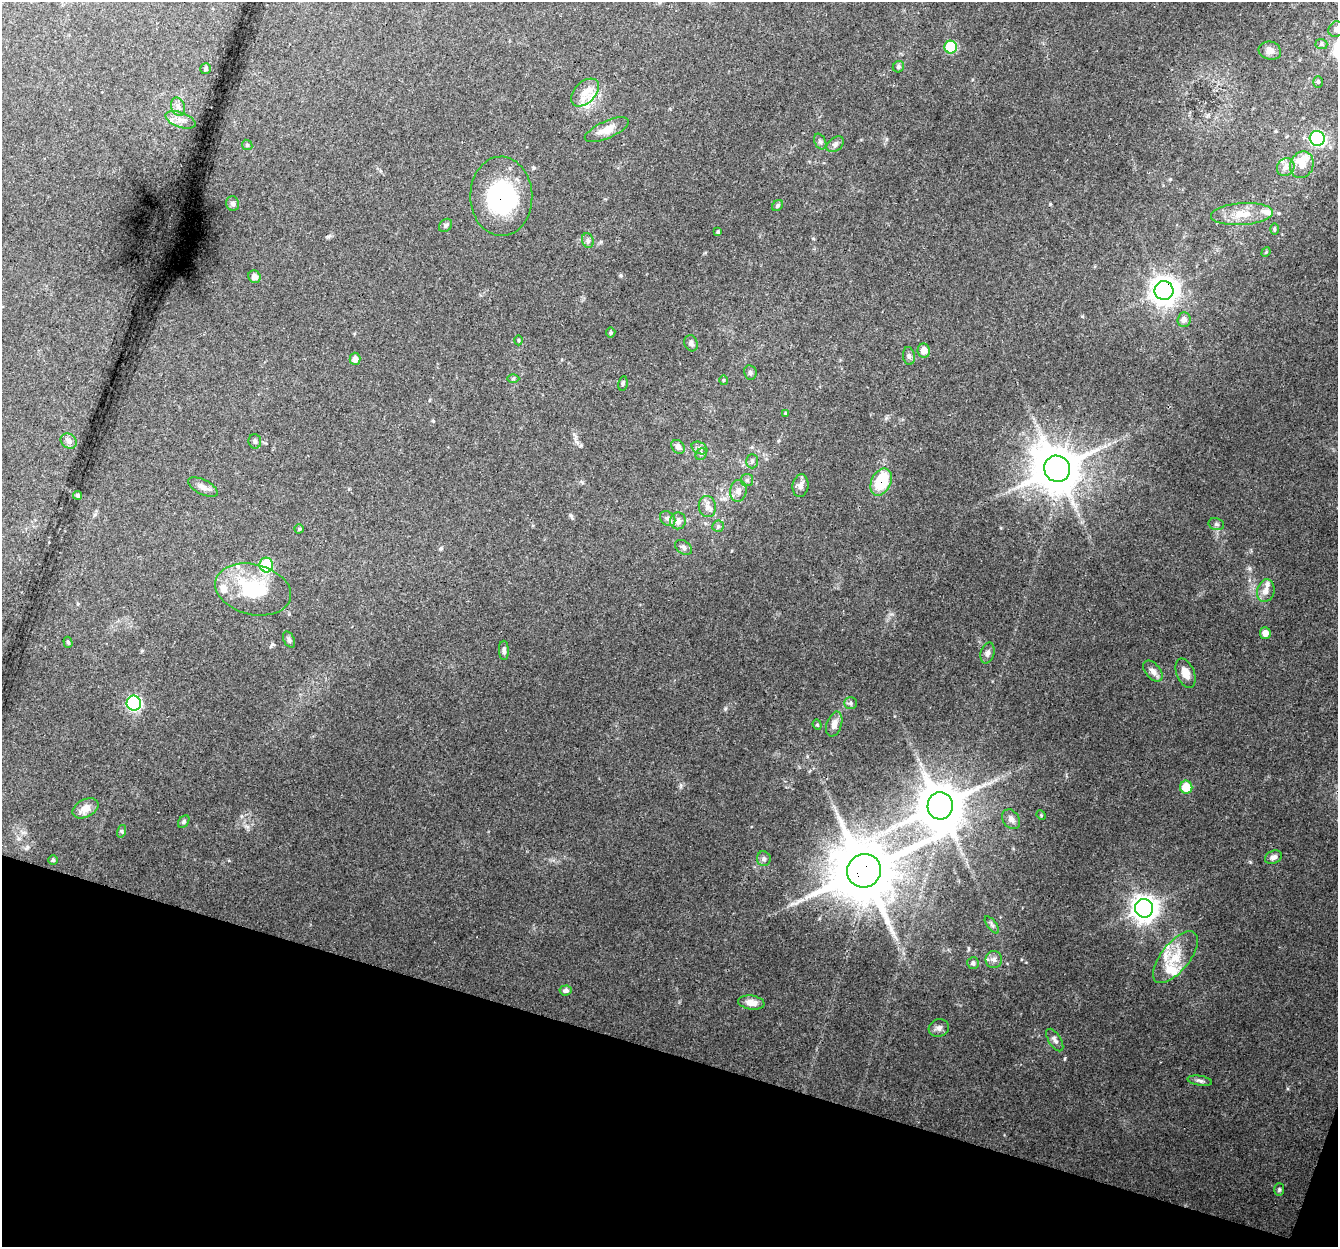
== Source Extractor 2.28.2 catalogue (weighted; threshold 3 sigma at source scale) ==
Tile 15 of 4 x 4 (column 3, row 4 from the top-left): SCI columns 2695-4030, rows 276-1520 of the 5398 x 5589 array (HDU 1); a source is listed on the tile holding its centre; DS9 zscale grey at full resolution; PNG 1340 x 1249 px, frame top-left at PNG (2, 2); each listed source drawn as its Kron ellipse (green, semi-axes under 4 px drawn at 4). Shown black and unused: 16% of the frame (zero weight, under 3 of 4 exposures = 6% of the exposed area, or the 3 px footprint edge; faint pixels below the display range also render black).
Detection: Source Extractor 2.28.2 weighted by HDU 2 'WHT'; one run over the whole footprint, this tile lists its part. Background 0.0749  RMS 0.0052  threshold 0.0232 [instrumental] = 3 sigma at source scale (4.5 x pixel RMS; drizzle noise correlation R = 1.50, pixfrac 1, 0.0396/0.0396 arcsec/px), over >= 5 px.
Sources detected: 106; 1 inside a brighter object's white glare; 1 long thin detection or spike segment (spike, bleed or trail) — neither listed nor drawn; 8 inside a brighter listed object's ellipse — not listed separately; the other 96 listed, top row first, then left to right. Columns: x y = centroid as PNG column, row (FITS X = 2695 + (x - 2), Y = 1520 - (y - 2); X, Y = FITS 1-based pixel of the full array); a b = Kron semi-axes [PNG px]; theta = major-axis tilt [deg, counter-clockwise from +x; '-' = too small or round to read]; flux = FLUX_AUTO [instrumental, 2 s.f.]
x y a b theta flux
1336 29 8 7 - 1.9
1321 44 6 5 - 0.97
951 47 6 6 - 29
1270 51 11 9 -17 3
898 67 6 5 - 1.1
206 69 6 5 - 1.2
1318 82 6 5 - 0.84
585 92 17 10 45 6.9
178 107 9 6 -75 2
181 120 16 7 -20 3.8
607 130 24 8 24 6.9
1317 138 7 7 - 86
820 142 8 5 -63 1.3
835 144 10 6 37 1.7
247 145 5 4 - 0.66
1302 165 13 11 67 5.4
1286 167 9 8 - 3.2
501 196 40 31 -89 56
233 204 7 6 - 1.5
777 206 6 5 - 0.96
1242 214 31 11 4 10
445 225 7 5 47 1.2
1274 229 6 4 -90 0.68
718 232 4 3 - 0.78
588 240 7 5 -71 1.3
1266 252 5 4 - 0.59
254 277 6 6 - 2.9
1164 291 9 9 - 500
1184 320 7 6 - 2.5
611 333 5 5 - 0.82
518 340 5 3 - 0.53
691 343 8 6 -69 1.9
924 351 7 6 - 3.6
909 356 9 6 -82 1.6
355 359 6 5 - 2.9
750 373 7 6 - 1.3
513 378 6 4 1 0.67
723 380 5 3 - 0.52
623 383 7 4 80 0.9
785 413 4 4 - 0.47
69 441 8 7 - 2
255 441 7 6 - 1.3
678 447 8 6 -48 2.5
700 448 8 5 -28 1.4
701 454 6 5 - 1
752 461 7 6 - 1.2
1057 469 13 12 - 2000
747 480 6 6 - 1.4
881 482 14 9 64 22
801 486 11 8 83 2.6
203 487 16 7 -27 3.2
738 491 11 8 84 3.8
77 495 4 4 - 0.93
707 506 11 8 -83 3.1
668 519 8 6 -44 2
678 521 8 8 - 2.9
1216 524 8 6 -14 1.2
718 526 6 5 - 1
299 529 4 4 - 0.7
684 547 9 6 -33 1.6
266 565 7 7 - 26
253 589 38 25 -14 35
1266 591 11 8 74 3.4
1265 633 6 5 - 3.4
289 640 8 5 -64 1.2
68 642 5 4 - 0.83
504 650 9 5 -89 1.3
988 653 11 6 74 1.8
1153 671 12 7 -51 2.9
1185 673 15 8 -67 4.8
134 703 7 7 - 81
851 703 6 5 - 1.2
834 724 13 7 71 3.6
817 725 5 4 - 0.68
1186 787 6 6 - 10
940 806 13 12 - 2100
85 808 14 8 27 5
1041 815 5 4 - 0.53
1011 819 10 8 -53 2.7
184 822 7 5 50 0.99
122 831 6 4 72 0.7
1273 857 9 6 23 2.1
764 859 7 6 - 1.4
53 860 5 5 - 1
864 871 17 16 - 4000
1144 908 9 9 - 450
992 925 10 4 -52 1.4
1175 957 31 14 51 13
994 959 8 8 - 2.3
973 963 6 6 - 1.7
566 990 6 5 - 1.6
751 1003 13 7 -7 4.7
939 1028 10 8 18 2.2
1055 1040 13 6 -58 2
1200 1081 12 5 -9 1.5
1279 1190 6 5 - 0.82
Overlapping masked pixels (flux is a lower limit): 4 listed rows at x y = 501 196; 1164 291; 881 482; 864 871
Isophote crosses this tile's border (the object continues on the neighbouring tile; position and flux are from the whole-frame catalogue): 1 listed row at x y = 1336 29
Unlisted compact peaks at least as high as the median listed source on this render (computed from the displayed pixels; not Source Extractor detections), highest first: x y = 1065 1058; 1249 568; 1250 862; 1050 204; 725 709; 621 275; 1288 1089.